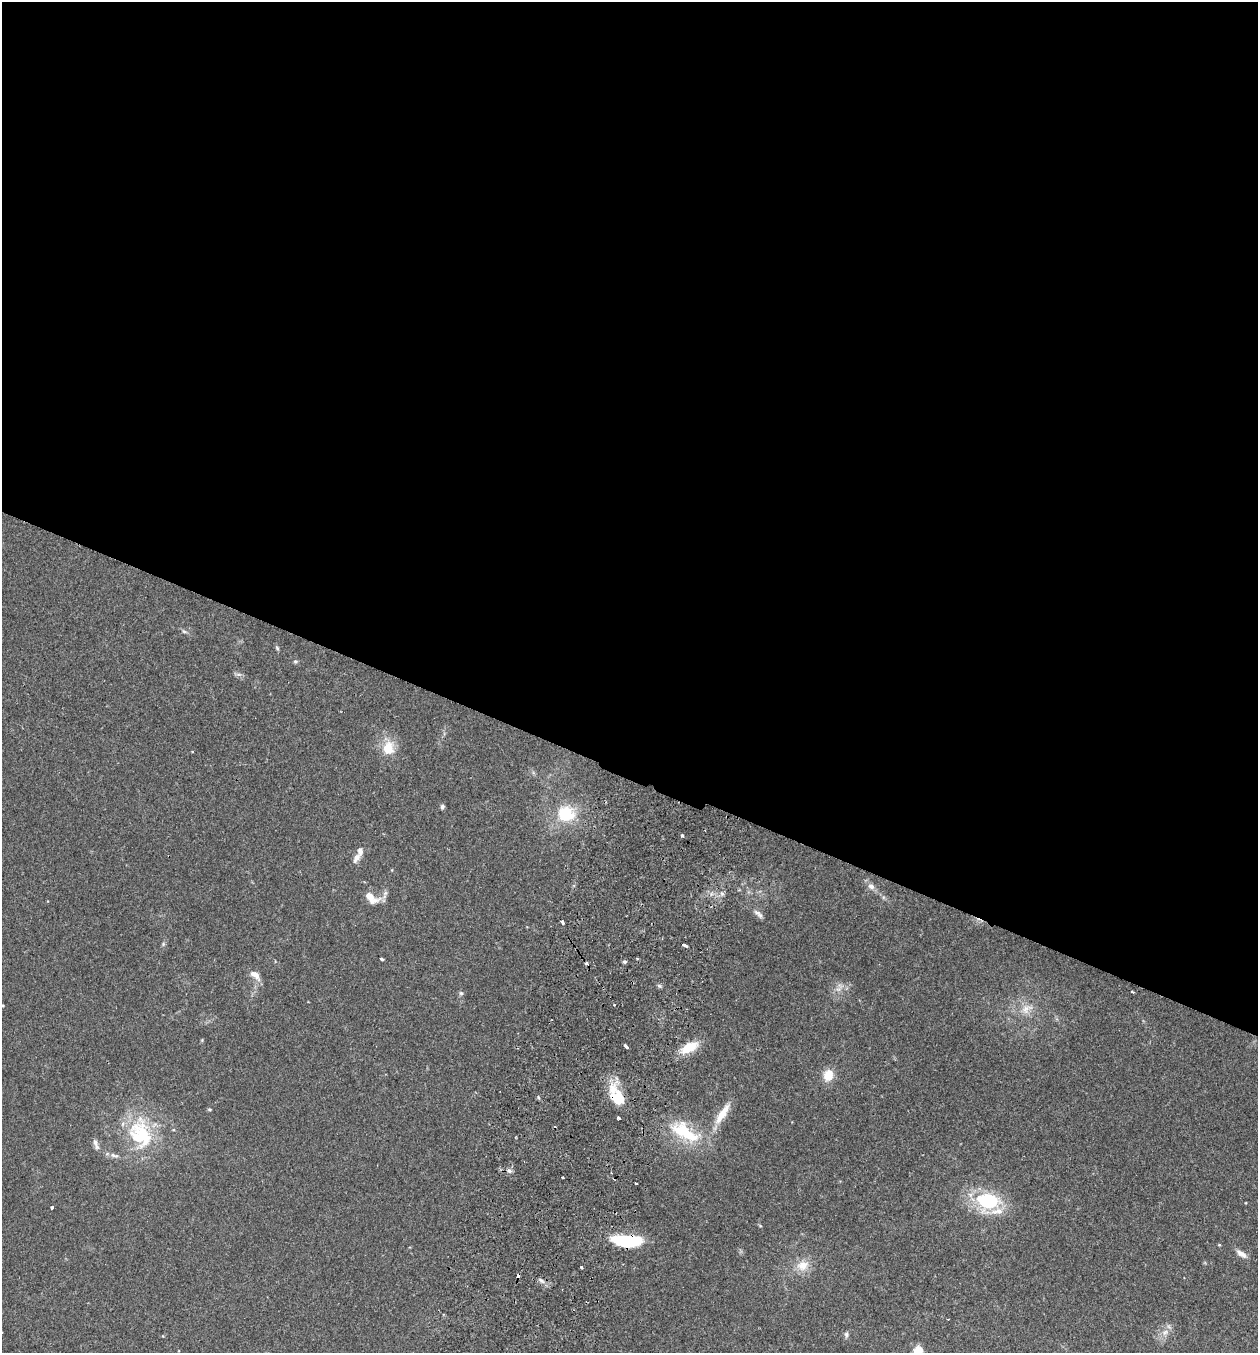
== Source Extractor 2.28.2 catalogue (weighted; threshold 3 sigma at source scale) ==
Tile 3 of 4 x 4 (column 3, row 1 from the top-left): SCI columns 2701-3956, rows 4077-5427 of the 5530 x 5451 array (HDU 1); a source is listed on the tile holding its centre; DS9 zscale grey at full resolution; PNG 1260 x 1355 px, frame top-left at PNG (2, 2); no overlay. Shown black and unused: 57% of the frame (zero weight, under 2 of 3 exposures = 3% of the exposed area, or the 3 px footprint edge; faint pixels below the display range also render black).
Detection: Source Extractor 2.28.2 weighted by HDU 2 'WHT'; one run over the whole footprint, this tile lists its part. Background 0.106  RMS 0.0064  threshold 0.0286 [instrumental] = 3 sigma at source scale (4.5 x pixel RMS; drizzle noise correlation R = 1.50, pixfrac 1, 0.05/0.05 arcsec/px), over >= 5 px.
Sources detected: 61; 5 cosmic-ray / hot-pixel residue — not listed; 7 inside a brighter listed object's ellipse — not listed separately; the other 49 listed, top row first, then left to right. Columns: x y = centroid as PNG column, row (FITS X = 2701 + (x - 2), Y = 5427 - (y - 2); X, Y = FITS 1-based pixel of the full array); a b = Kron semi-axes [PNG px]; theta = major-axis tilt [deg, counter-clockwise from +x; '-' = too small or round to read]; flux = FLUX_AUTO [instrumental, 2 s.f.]
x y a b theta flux
184 631 9 5 -23 1.3
277 648 8 4 -65 1
295 661 7 4 6 0.93
239 674 9 4 -8 1.5
388 748 20 15 81 13
442 807 6 5 - 1.3
566 814 22 19 -7 24
682 835 4 3 - 1.1
356 858 12 7 58 3.7
871 886 9 8 - 3.1
385 893 10 6 69 2.1
722 893 7 4 -1 1.4
370 897 17 8 -36 9.6
758 914 16 6 -39 2.8
163 944 6 5 - 0.97
684 945 5 3 - 3.5
382 959 4 3 - 2.1
625 962 5 4 - 1.1
255 975 15 8 -40 5.2
838 989 11 6 25 3.3
1132 992 4 3 - 0.64
461 993 6 6 - 1.2
614 1004 3 3 - 0.61
3 1006 3 3 - 0.54
1026 1009 19 12 32 8.3
626 1047 5 3 - 4.6
689 1047 20 9 27 15
828 1075 13 11 69 9.3
619 1098 26 15 -83 14
209 1109 5 4 - 0.79
722 1114 35 9 56 11
684 1132 43 18 -32 30
144 1133 56 22 -62 37
95 1142 9 6 -83 2
114 1155 14 5 -12 2.7
509 1171 6 5 - 1.5
611 1173 3 2 - 0.57
635 1183 3 3 - 4.3
988 1201 27 20 -6 40
52 1208 4 3 - 2.8
760 1226 6 4 -3 0.59
628 1241 28 11 -2 38
1241 1254 15 6 -34 3.7
803 1265 17 13 19 8.8
581 1267 3 3 - 0.79
541 1281 10 5 -41 1.9
948 1319 3 2 - 0.41
1165 1332 11 8 26 3.9
846 1335 7 6 - 1.4
Overlapping masked pixels (flux is a lower limit): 2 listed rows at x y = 619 1098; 628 1241
Unlisted compact peaks at least as high as the median listed source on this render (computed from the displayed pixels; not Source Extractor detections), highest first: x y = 659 986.